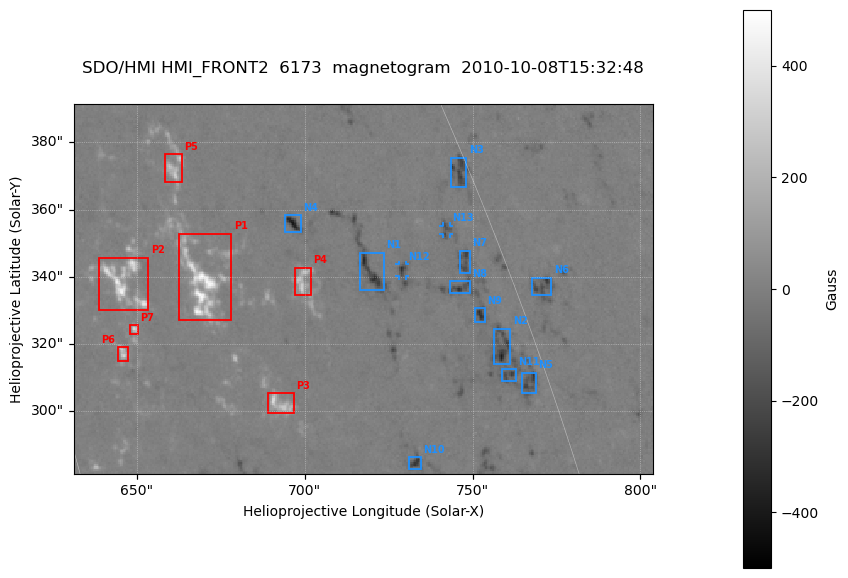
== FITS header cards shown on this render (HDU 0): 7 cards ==
TELESCOP= 'SDO/HMI '
INSTRUME= 'HMI_FRONT2'
WAVELNTH=               6173.0
DATE-OBS= '2010-10-08T15:32:48.00'
CTYPE1  = 'HPLN-TAN'
CTYPE2  = 'HPLT-TAN'
BUNIT   = 'Gauss   '

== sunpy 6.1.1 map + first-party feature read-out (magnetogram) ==
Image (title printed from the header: SDO/HMI HMI_FRONT2  6173  magnetogram  2010-10-08T15:32:48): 342 x 219 px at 0.504 arcsec/px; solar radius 961 arcsec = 1905 px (partial field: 0.7% of the solar disc is inside the frame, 100% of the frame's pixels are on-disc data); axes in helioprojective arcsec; data unit Gauss (BUNIT, on the colour bar)
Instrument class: MAGNETOGRAM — CONTENT/DPC_OBSR says magnetogram
Display: grey scale clipped to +-500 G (the 99.5th-percentile rule alone would give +-245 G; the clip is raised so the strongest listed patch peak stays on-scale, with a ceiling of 1500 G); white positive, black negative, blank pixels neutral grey
Flux patches: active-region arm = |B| over 5 px >= 100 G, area >= 9 px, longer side >= 3 px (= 1.5 arcsec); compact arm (3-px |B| >= 300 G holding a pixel >= 400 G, >= 4 px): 2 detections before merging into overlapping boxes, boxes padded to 3 px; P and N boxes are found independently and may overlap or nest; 8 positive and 14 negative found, the strongest 7 + 13 listed = drawn (cap 20) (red P1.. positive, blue N1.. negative; 2 of them under ~2 arcsec drawn as corner ticks so the feature stays visible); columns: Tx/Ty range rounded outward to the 2 arcsec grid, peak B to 10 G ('>+500(sat)' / '<-500(sat)' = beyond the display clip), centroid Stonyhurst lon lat
Positive patches:
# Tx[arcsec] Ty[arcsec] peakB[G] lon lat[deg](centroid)
P1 662..678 326..354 +500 +50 +25
P2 638..654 330..346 +450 +48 +25
P3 688..698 298..306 +350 +51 +22
P4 696..702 334..344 +320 +53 +24
P5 658..664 368..378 +300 +50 +27
P6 644..648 314..320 +320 +47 +24
P7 648..652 322..326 +340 +48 +24
Negative patches:
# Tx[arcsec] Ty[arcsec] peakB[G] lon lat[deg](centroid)
N1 716..724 336..348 -340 +55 +24
N2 756..762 314..326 -390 +59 +23
N3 742..748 366..376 -290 +60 +26
N4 694..700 352..360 -410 +53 +26
N5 764..770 304..312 -290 +59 +22
N6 768..774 334..340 -270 +61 +24
N7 746..750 340..348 -240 +59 +24
N8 742..750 334..340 -310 +58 +24
N9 750..754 326..332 -320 +58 +23
N10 730..736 282..286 -290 +55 +21
N11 758..764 308..314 -250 +59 +22
N12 728..730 340..344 -310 +56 +24
N13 740..744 352..356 -200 +58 +25
Bipolar pairs (each listed P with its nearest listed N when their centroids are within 0.25 R_sun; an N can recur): P1-N4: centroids ~30 arcsec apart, P1 is south-east of N4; P2-N4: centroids ~50 arcsec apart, P2 is east of N4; P3-N10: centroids ~40 arcsec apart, P3 is north-east of N10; P4-N4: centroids ~20 arcsec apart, P4 is south of N4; P5-N4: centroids ~40 arcsec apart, P5 is north-east of N4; P6-N4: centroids ~60 arcsec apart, P6 is south-east of N4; P7-N4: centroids ~60 arcsec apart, P7 is south-east of N4